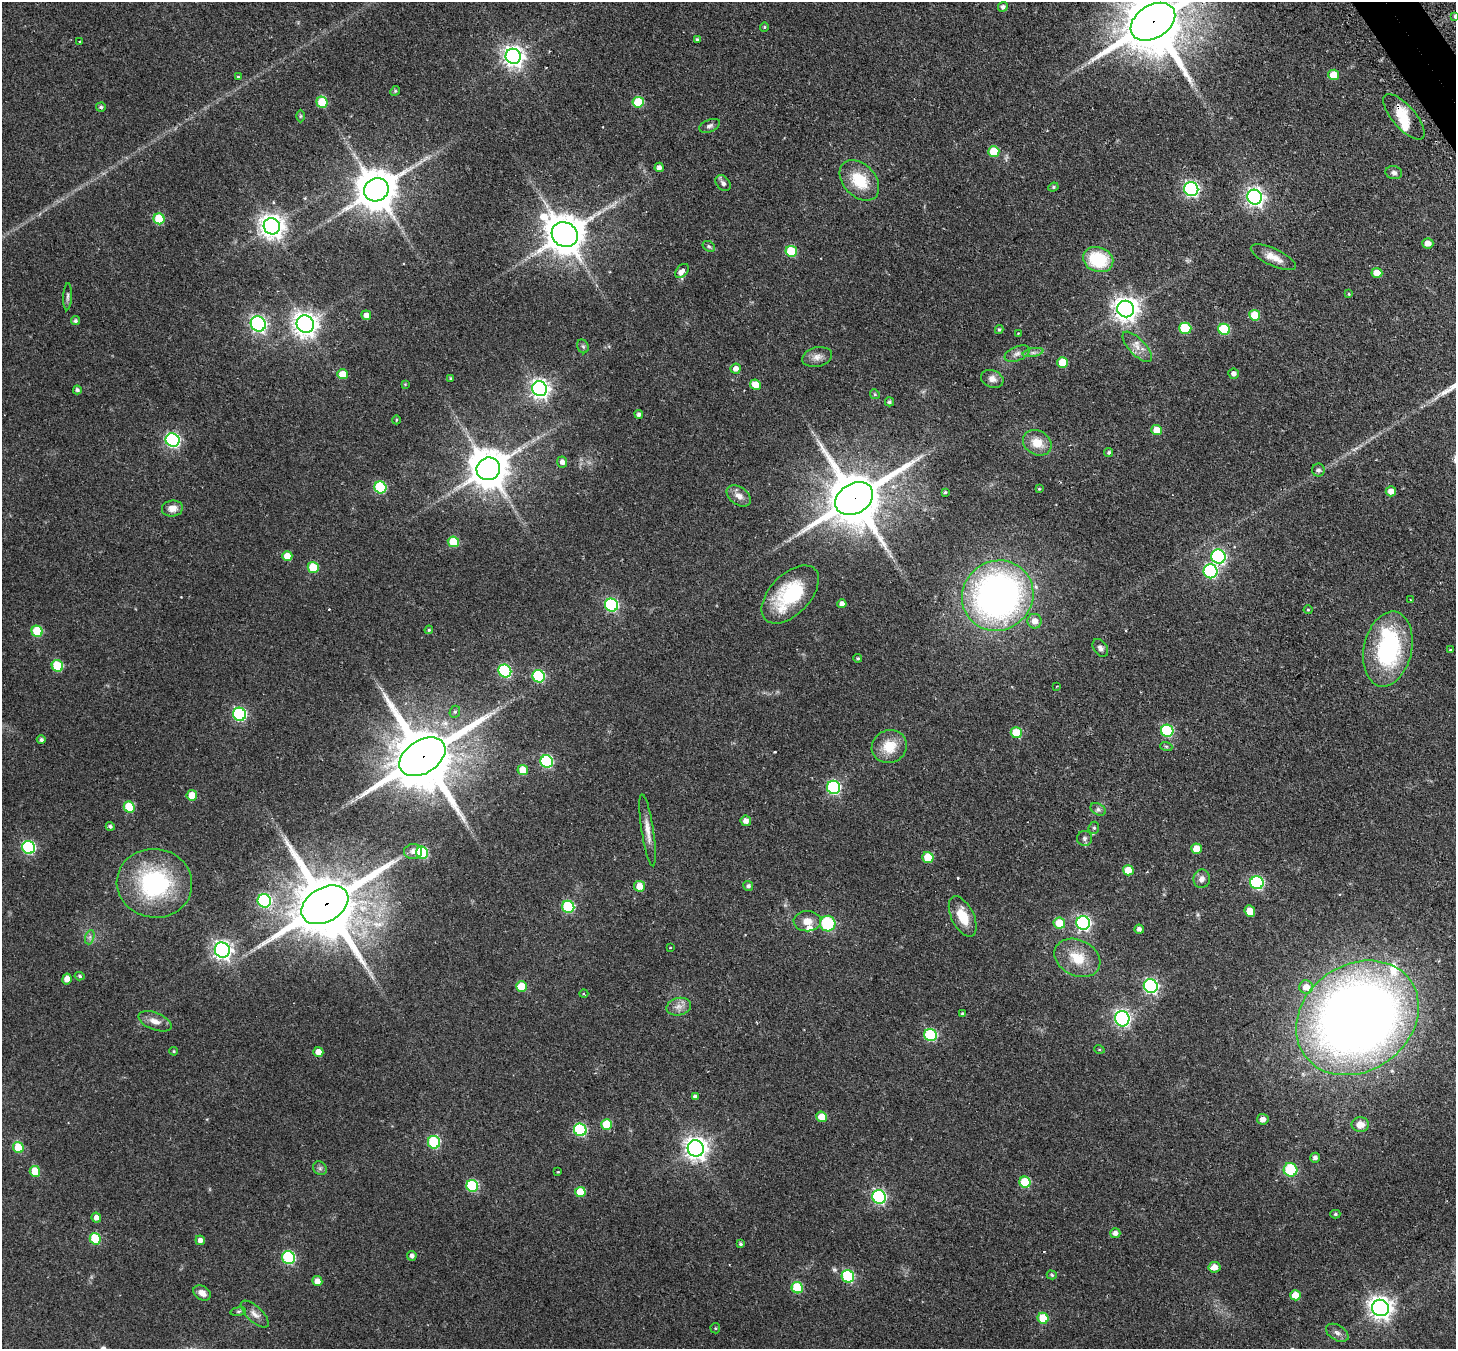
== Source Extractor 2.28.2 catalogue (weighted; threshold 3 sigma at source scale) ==
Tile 10 of 4 x 4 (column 2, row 3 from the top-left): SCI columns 1501-2954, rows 1673-3019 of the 5908 x 5899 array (HDU 1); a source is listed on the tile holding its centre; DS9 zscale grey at full resolution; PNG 1458 x 1351 px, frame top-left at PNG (2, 2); each listed source drawn as its Kron ellipse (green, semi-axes under 4 px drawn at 4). Shown black and unused: <1% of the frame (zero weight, under 2 of 3 exposures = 4% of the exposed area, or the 3 px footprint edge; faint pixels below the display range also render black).
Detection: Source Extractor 2.28.2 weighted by HDU 2 'WHT'; one run over the whole footprint, this tile lists its part. Background 0.19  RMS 0.0077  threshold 0.0346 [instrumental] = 3 sigma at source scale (4.5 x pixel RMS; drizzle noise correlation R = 1.50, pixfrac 1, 0.05/0.05 arcsec/px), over >= 5 px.
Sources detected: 209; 1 inside a brighter object's white glare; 4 cosmic-ray / hot-pixel residue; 1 long thin detection or spike segment (spike, bleed or trail) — neither listed nor drawn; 3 inside a brighter listed object's ellipse — not listed separately; the other 200 listed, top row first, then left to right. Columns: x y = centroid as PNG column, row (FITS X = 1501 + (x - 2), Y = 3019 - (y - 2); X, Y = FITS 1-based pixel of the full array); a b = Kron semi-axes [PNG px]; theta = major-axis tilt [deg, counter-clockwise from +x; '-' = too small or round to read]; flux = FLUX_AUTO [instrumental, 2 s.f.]
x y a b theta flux
1003 7 5 4 - 2.4
1455 16 4 3 - 1
1153 22 24 16 32 7400
764 27 5 4 - 0.83
697 40 4 4 - 1.3
80 42 3 2 - 0.92
513 56 8 7 - 460
1334 75 5 5 - 14
238 77 3 3 - 0.96
395 91 5 4 - 0.94
322 102 5 5 - 22
638 102 5 5 - 30
101 107 5 4 - 1.5
300 116 6 4 89 0.97
1404 117 28 11 -49 13
710 126 11 6 22 2.3
994 151 5 5 - 19
659 167 5 4 - 3.2
1394 173 8 6 -14 2.7
859 180 23 16 -47 25
723 183 9 6 -50 2.4
1053 187 5 4 - 1
1191 189 7 7 - 180
376 190 12 11 - 2500
1255 197 8 7 - 280
159 219 5 5 - 27
272 226 8 8 - 650
565 234 13 12 - 2100
1428 243 5 5 - 6.1
709 246 7 5 -31 1.3
791 251 6 5 - 33
1273 257 24 8 -25 8.6
1098 260 15 12 -20 35
682 271 8 5 49 5.4
1377 273 5 5 - 11
1349 294 4 4 - 0.67
67 297 13 4 88 1.9
1126 309 8 8 - 630
366 315 5 4 - 4.8
1255 315 5 5 - 19
75 321 5 4 - 1.5
258 324 8 7 - 190
305 324 9 8 - 600
1185 328 6 5 - 32
999 329 4 4 - 1.1
1224 329 6 5 - 41
1018 333 3 3 - 0.48
583 346 7 5 -67 1.4
1137 347 19 8 -46 6.4
1033 353 10 4 11 2.1
1017 354 13 7 22 3.8
817 357 15 9 13 5.3
1063 362 5 5 - 19
736 369 5 5 - 4
343 374 5 5 - 11
1234 374 5 5 - 2.9
450 378 4 3 - 0.73
992 379 11 8 -21 4.2
405 384 4 4 - 0.59
755 385 5 5 - 11
540 389 7 7 - 360
77 390 4 4 - 1.9
875 394 5 4 - 0.9
889 402 4 4 - 1.3
639 414 4 4 - 2
396 420 4 3 - 0.67
1157 430 5 5 - 11
173 440 7 6 - 140
1037 443 15 12 -31 12
1109 452 5 4 - 1.4
562 462 5 5 - 3.4
488 469 12 11 - 2200
1318 470 6 6 - 2.1
380 487 6 6 - 49
1039 489 4 4 - 0.68
1391 491 5 5 - 6.8
945 492 4 3 - 0.88
739 496 13 9 -35 5.5
854 499 20 15 32 5100
172 508 10 8 7 6.2
453 542 5 5 - 20
287 556 5 5 - 9.8
1218 557 7 7 - 140
313 567 5 5 - 22
1211 571 7 7 - 100
790 594 35 20 46 53
998 596 36 34 38 310
1410 600 3 2 - 1.1
842 604 4 4 - 3.8
611 605 7 6 - 100
1308 610 4 4 - 0.71
1035 621 7 7 - 6
429 630 4 4 - 0.81
37 631 6 5 - 31
1100 648 10 6 -55 2.6
1388 649 38 24 78 85
1451 649 3 2 - 0.94
858 658 4 4 - 0.95
57 666 6 5 - 35
505 671 7 6 - 77
539 676 6 6 - 71
1057 686 2 2 - 0.39
455 712 6 5 - 1.4
239 714 7 6 - 100
1167 731 6 6 - 67
1016 733 5 5 - 23
41 740 4 4 - 1.8
1166 746 6 4 -19 0.96
889 747 18 16 26 16
422 757 25 16 32 7700
547 761 6 6 - 82
523 770 5 5 - 11
834 787 7 6 - 100
192 795 5 5 - 11
129 807 6 5 - 28
1098 809 8 5 -29 1.9
746 821 5 5 - 4.3
110 826 4 4 - 1.6
1094 828 6 5 - 1.5
648 830 36 6 -81 7.4
1085 838 7 7 - 2.2
29 847 7 6 - 100
1197 849 5 5 - 11
413 852 9 7 5 3.6
422 853 6 5 - 52
928 857 5 5 - 20
1128 870 5 5 - 13
1202 879 9 8 - 3.7
154 883 38 34 -9 84
1257 883 7 6 - 93
639 886 5 5 - 8.9
748 886 5 4 - 1.9
264 901 7 6 - 100
325 905 25 17 30 7900
568 907 6 6 - 56
1250 911 6 5 - 10
963 916 22 11 -64 16
807 921 13 10 1 7.2
1059 923 6 5 - 17
1083 923 7 7 - 160
828 924 8 7 - 35
1139 929 4 4 - 2.4
90 937 7 4 71 1.9
670 947 3 3 - 1.2
222 950 8 7 - 320
1077 958 24 18 -26 20
80 976 5 4 - 1.3
67 979 5 4 - 5.6
521 986 5 5 - 15
1151 986 7 6 - 150
1306 987 7 6 - 7.2
584 994 4 3 - 0.7
679 1007 12 8 12 4.9
962 1014 4 3 - 1.2
1357 1018 65 53 35 920
1122 1019 8 7 - 220
155 1021 17 8 -21 6.3
931 1035 6 6 - 61
1099 1049 5 3 - 0.76
174 1051 4 3 - 0.78
318 1052 5 5 - 5.8
695 1097 4 4 - 2.3
821 1117 5 5 - 11
1263 1119 5 5 - 4.8
607 1124 5 5 - 24
1360 1125 9 7 1 6.8
580 1130 6 6 - 78
434 1142 6 6 - 59
18 1147 6 5 - 17
696 1148 8 8 - 530
1315 1158 5 5 - 2.5
320 1168 7 6 - 1.8
1290 1170 7 6 - 36
35 1171 5 5 - 16
558 1172 3 2 - 0.51
1025 1182 5 5 - 30
472 1186 6 6 - 56
580 1192 5 5 - 16
879 1197 7 6 - 130
1335 1214 5 4 - 1.2
96 1218 5 4 - 4.1
1115 1233 5 5 - 3.3
95 1239 6 5 - 36
200 1240 5 4 - 3.4
740 1244 3 3 - 1.1
412 1256 5 5 - 2.3
288 1258 6 6 - 81
1214 1267 6 5 - 8
1052 1275 5 4 - 1.2
848 1276 6 6 - 70
317 1281 5 5 - 5.5
797 1288 6 5 - 30
202 1293 9 6 -32 4.9
1295 1295 5 5 - 12
1380 1308 9 8 - 540
238 1311 8 4 9 1.1
255 1314 18 7 -43 4.6
1043 1318 5 5 - 21
715 1328 5 5 - 0.77
1337 1333 12 7 -31 3.4
Overlapping masked pixels (flux is a lower limit): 5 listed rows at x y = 1153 22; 1404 117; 854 499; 422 757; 325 905
Isophote crosses this tile's border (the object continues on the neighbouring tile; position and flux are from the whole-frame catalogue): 2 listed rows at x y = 1455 16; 1153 22